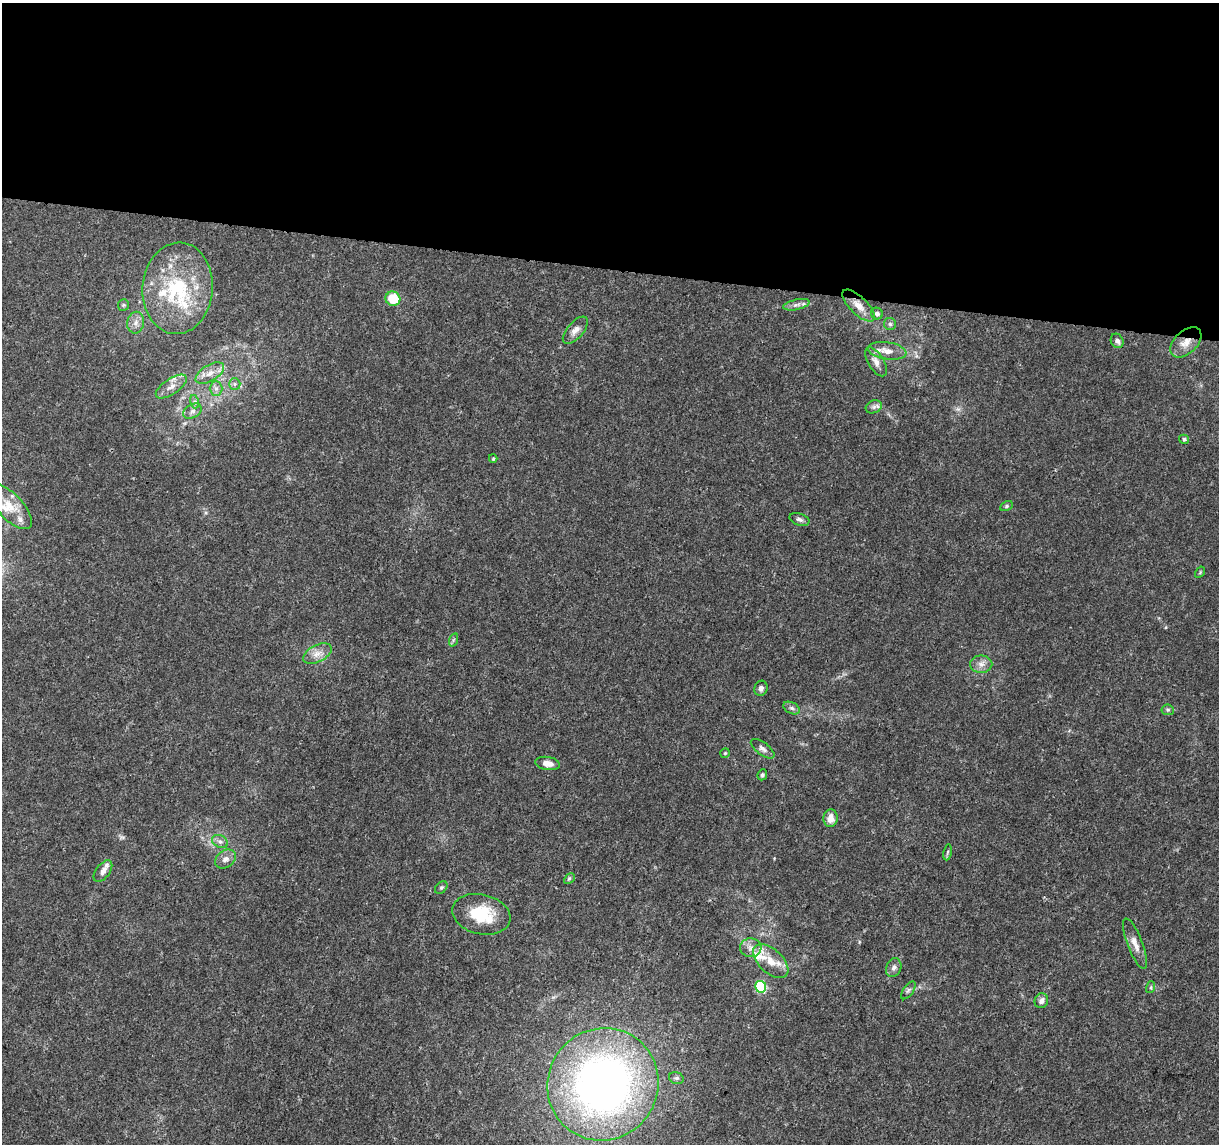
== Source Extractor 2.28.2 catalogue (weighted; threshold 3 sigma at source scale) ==
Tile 3 of 4 x 4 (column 3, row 1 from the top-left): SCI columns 2435-3651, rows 3658-4799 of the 4875 x 5084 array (HDU 1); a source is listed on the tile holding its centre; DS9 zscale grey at full resolution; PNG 1221 x 1146 px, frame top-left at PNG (2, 3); each listed source drawn as its Kron ellipse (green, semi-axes under 4 px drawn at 4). Shown black and unused: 23% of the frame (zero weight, under 3 of 5 exposures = <1% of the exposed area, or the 3 px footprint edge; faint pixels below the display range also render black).
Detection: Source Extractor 2.28.2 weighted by HDU 2 'WHT'; one run over the whole footprint, this tile lists its part. Background 0.007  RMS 0.0012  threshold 0.00538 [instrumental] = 3 sigma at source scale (4.5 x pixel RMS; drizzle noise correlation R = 1.50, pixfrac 1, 0.0396/0.0396 arcsec/px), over >= 5 px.
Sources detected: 60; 6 inside a brighter listed object's ellipse — not listed separately; the other 54 listed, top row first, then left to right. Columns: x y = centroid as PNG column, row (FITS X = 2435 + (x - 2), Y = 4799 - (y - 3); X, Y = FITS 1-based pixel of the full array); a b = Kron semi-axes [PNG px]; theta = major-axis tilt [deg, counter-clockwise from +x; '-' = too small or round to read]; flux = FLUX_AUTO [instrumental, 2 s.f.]
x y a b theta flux
178 288 46 35 85 11
393 299 7 7 - 4.1
123 305 6 5 - 0.18
796 305 13 5 12 0.53
859 306 21 8 -45 1.5
877 314 6 5 - 0.42
136 323 11 8 78 0.73
890 324 6 6 - 0.26
575 330 16 8 49 0.85
1117 341 7 6 - 0.45
1186 342 18 11 43 1.6
887 351 19 8 -9 1.4
876 362 16 8 -57 0.87
210 373 16 8 31 1.2
235 384 6 5 - 0.28
171 387 18 7 34 0.97
216 388 7 6 - 0.44
195 402 7 4 -72 0.24
874 407 8 6 22 0.36
193 411 10 6 31 0.49
1184 439 5 4 - 0.26
493 459 4 4 - 0.13
1006 506 6 4 28 0.2
10 507 29 12 -46 2.5
799 519 10 6 -18 0.41
1200 572 6 4 57 0.13
453 640 7 4 71 0.19
317 654 15 8 27 1
981 664 11 8 1 0.74
761 688 7 6 - 0.39
792 708 9 5 -26 0.34
1168 710 6 5 - 0.21
763 749 14 6 -37 0.52
725 753 5 4 - 0.14
548 763 12 6 -9 0.92
762 775 5 4 - 0.22
830 818 9 7 85 1
220 841 8 6 -27 0.44
947 852 8 4 80 0.19
225 859 11 8 37 0.66
103 871 12 7 53 0.7
569 879 6 4 44 0.2
441 887 7 5 48 0.23
481 914 29 20 -13 5.1
1135 944 27 7 -69 1.1
751 948 11 9 -2 0.83
771 961 21 12 -43 2.2
894 968 10 7 68 0.45
761 987 6 5 - 11
1151 987 6 4 72 0.17
908 990 10 5 54 0.31
1041 1001 7 6 - 0.55
676 1078 7 5 -17 0.26
603 1084 57 55 54 67
Overlapping masked pixels (flux is a lower limit): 1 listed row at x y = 1186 342
Isophote crosses this tile's border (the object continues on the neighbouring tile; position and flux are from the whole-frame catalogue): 1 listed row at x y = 10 507